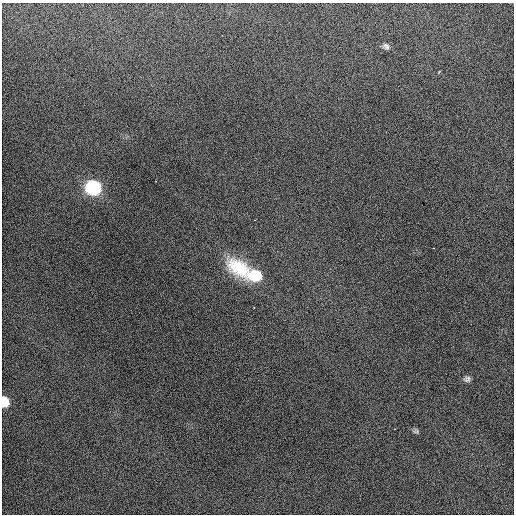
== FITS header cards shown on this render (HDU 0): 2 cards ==
NAXIS1  =                  512 / Axis length
NAXIS2  =                  512 / Axis length

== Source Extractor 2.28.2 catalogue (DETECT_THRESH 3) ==
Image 512 x 512 px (HDU 0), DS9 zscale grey, 1 PNG px = 1 image px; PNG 516 x 516 px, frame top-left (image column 1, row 512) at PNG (2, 3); no overlay
Background 477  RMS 2.5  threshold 7.52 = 3 sigma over >= 5 px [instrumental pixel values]
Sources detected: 7; all 7 listed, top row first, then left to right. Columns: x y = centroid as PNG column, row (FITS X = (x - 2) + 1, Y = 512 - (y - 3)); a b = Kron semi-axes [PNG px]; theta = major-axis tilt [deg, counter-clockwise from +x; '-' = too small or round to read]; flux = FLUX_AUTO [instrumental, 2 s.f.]
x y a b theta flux
386 46 7 4 -44 400
93 188 10 9 - 29000
239 268 37 21 -33 8400
255 276 14 11 0 6900
467 379 7 6 - 450
4 402 8 6 -86 6100
416 431 8 5 17 290
At the frame edge (FLAGS 8, measured only in part): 1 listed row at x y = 4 402